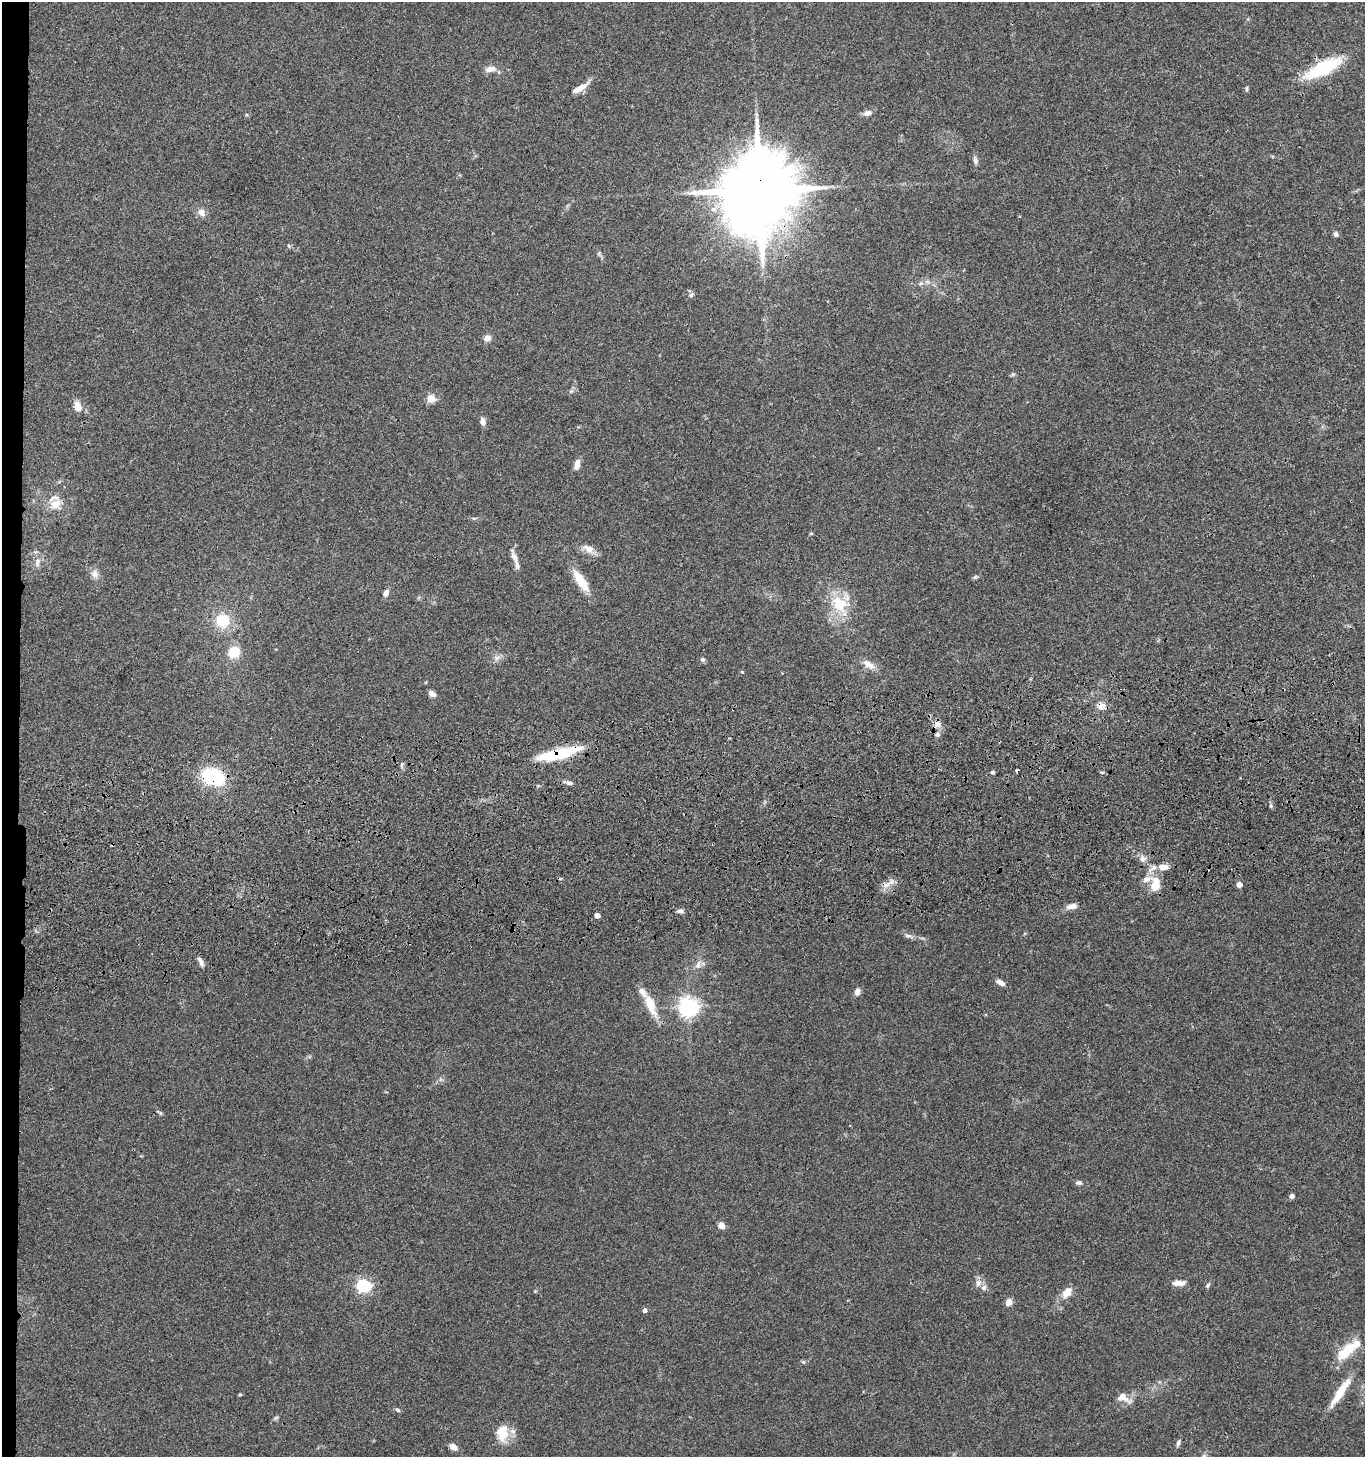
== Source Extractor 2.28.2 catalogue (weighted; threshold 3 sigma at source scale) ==
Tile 4 of 3 x 3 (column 1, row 2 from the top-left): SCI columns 198-1560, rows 1573-3027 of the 4423 x 4599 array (HDU 1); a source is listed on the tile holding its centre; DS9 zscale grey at full resolution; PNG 1367 x 1459 px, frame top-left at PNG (2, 2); no overlay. Shown black and unused: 2% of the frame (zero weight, under 3 of 4 exposures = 6% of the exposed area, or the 3 px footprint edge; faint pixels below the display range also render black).
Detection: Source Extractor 2.28.2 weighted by HDU 2 'WHT'; one run over the whole footprint, this tile lists its part. Background 0.0849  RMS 0.0062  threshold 0.0277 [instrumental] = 3 sigma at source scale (4.5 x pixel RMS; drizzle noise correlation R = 1.50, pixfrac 1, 0.05/0.05 arcsec/px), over >= 5 px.
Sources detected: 96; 1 inside a brighter object's white glare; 1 cosmic-ray / hot-pixel residue — not listed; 9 inside a brighter listed object's ellipse — not listed separately; the other 85 listed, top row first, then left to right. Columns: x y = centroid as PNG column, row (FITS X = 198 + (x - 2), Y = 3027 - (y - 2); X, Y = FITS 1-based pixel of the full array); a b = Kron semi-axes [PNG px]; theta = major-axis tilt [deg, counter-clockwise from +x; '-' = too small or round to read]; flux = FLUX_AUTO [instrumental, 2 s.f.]
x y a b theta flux
1323 68 33 12 27 47
490 69 14 7 11 4.9
579 88 26 7 32 6.7
1246 89 8 3 85 0.93
868 113 10 6 13 3.3
756 114 6 4 -71 1
975 160 11 6 -83 2
759 190 23 18 84 9200
202 212 11 8 -52 4.2
1336 234 6 6 - 1.9
288 245 7 4 -47 0.92
599 253 8 4 90 0.99
921 283 7 6 - 1.8
691 295 8 6 40 1.4
487 338 7 6 - 4.5
1013 374 6 5 - 0.98
571 391 6 5 - 1.3
431 398 5 5 - 24
77 407 10 8 -66 6.6
483 422 9 6 -80 3
577 465 12 6 77 4.8
55 504 20 14 21 9.3
474 518 6 4 18 0.83
588 549 18 9 -26 5.4
35 552 6 5 - 1.2
514 557 20 7 -69 4.4
38 562 13 5 76 2.6
95 574 12 10 90 3.7
975 577 6 5 - 1.1
581 581 22 8 -57 19
386 593 8 5 66 3.5
839 605 29 22 -49 23
223 620 15 15 - 19
234 652 10 8 46 18
497 658 10 6 40 2.5
702 659 6 6 - 1.3
869 664 18 8 -31 5.6
742 672 4 3 - 0.49
432 694 9 6 -35 2.7
1101 706 10 9 - 4.8
937 724 8 8 - 4.4
937 734 7 6 - 1.7
559 754 46 11 15 30
402 765 9 4 90 1.2
992 772 4 4 - 1.1
1102 772 7 3 -8 0.77
213 777 14 10 -14 69
569 783 13 5 -13 2.4
1143 859 10 9 - 3.2
1163 867 12 7 0 5.3
1155 883 17 12 80 8.9
1239 884 4 4 - 6.3
886 885 13 8 23 4.6
1072 906 13 6 9 4.3
680 911 7 5 1 2.3
597 916 4 4 - 4.5
909 936 13 5 -11 2.4
201 962 13 5 -60 2.6
698 965 14 7 67 3.9
1000 983 12 6 -29 2.9
857 991 9 7 72 2.7
650 1004 32 10 -67 14
688 1007 7 7 - 330
159 1112 9 4 -30 1
1079 1183 8 5 5 1.6
1292 1196 4 4 - 3.5
721 1225 7 6 - 3.9
978 1283 11 8 72 3.2
1179 1283 16 6 -1 4.3
363 1285 6 6 - 110
1208 1285 8 5 58 1.3
535 1291 4 4 - 0.58
1067 1293 15 9 54 6.9
1009 1302 7 6 - 5.3
645 1310 4 4 - 2.4
1349 1349 25 16 31 13
803 1362 5 5 - 0.94
1340 1392 42 8 56 14
240 1394 4 4 - 0.63
1123 1398 20 10 -27 6
397 1410 7 5 -40 1.2
276 1418 7 5 31 1.1
502 1433 24 15 89 12
1178 1443 10 4 70 1.6
453 1447 9 6 -30 4
Overlapping masked pixels (flux is a lower limit): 6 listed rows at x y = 1323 68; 759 190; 1101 706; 937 724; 559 754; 213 777
Unlisted compact peaks at least as high as the median listed source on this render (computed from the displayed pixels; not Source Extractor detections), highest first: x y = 1271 806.